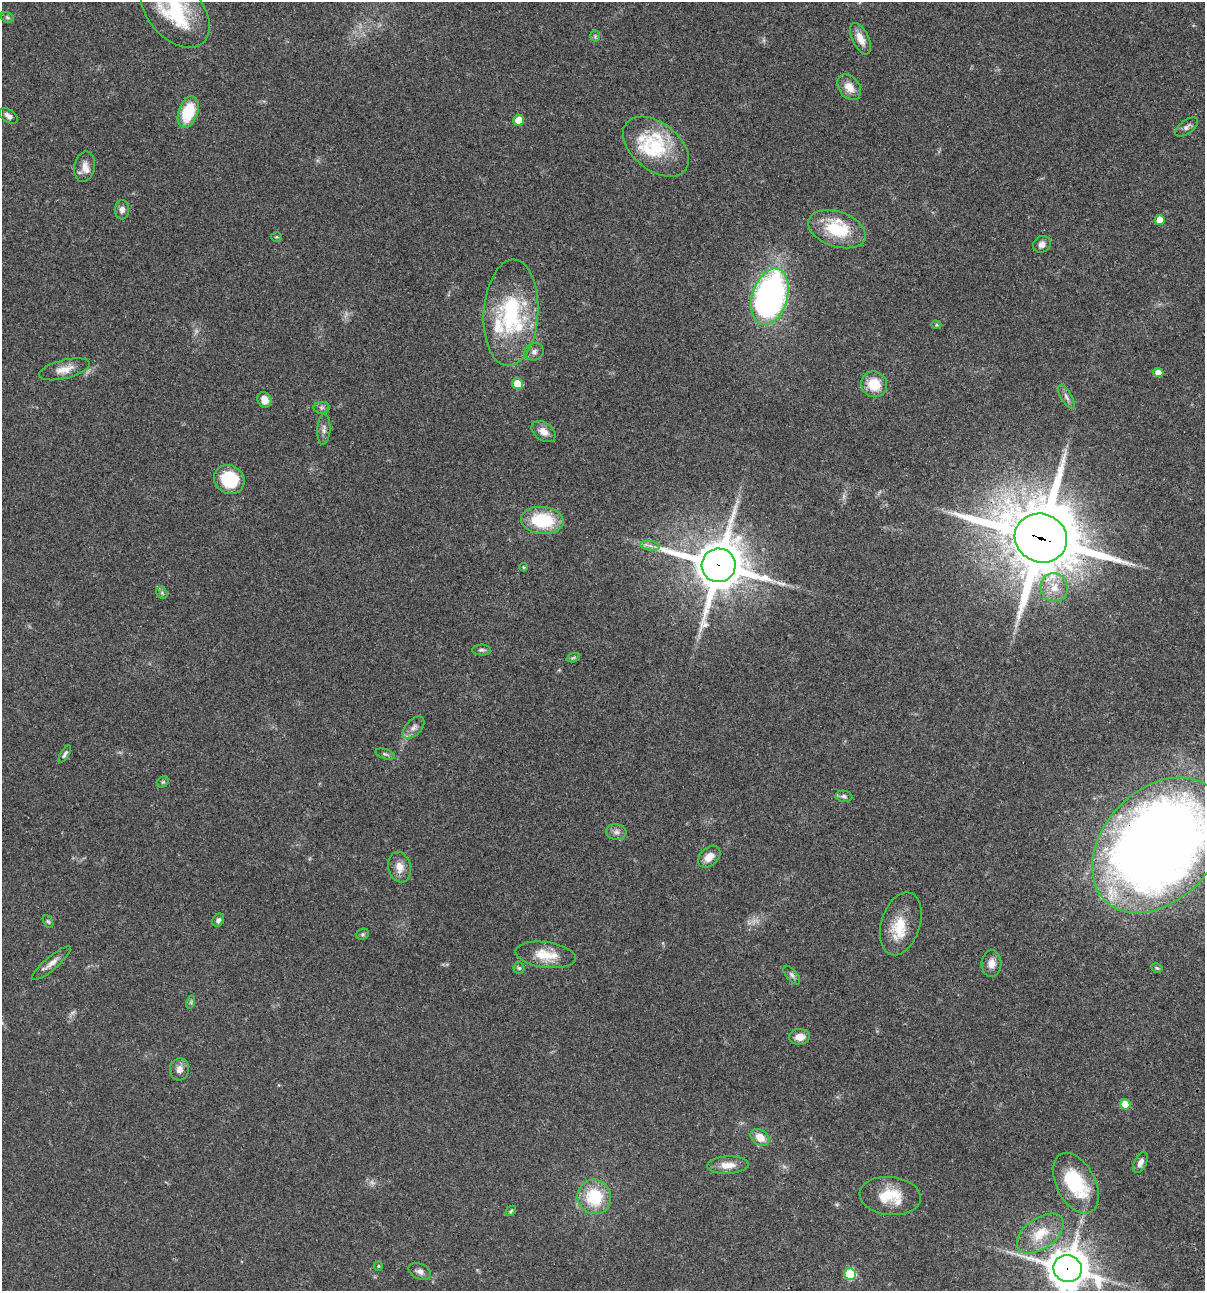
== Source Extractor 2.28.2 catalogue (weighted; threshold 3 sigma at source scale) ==
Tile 6 of 4 x 4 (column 2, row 2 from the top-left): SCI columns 1438-2640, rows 2696-3984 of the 5405 x 5390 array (HDU 1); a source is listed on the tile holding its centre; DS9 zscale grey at full resolution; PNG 1207 x 1293 px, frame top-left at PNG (2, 2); each listed source drawn as its Kron ellipse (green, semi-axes under 4 px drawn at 4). Shown black and unused: <1% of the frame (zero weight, under 3 of 4 exposures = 9% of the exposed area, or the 3 px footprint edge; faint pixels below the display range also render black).
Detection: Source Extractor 2.28.2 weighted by HDU 2 'WHT'; one run over the whole footprint, this tile lists its part. Background 0.0473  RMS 0.0054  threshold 0.0244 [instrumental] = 3 sigma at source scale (4.5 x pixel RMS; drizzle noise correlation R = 1.50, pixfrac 1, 0.05/0.05 arcsec/px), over >= 5 px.
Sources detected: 88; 4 too faint to see at this stretch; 2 inside a brighter object's white glare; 1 long thin detection or spike segment (spike, bleed or trail) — neither listed nor drawn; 7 inside a brighter listed object's ellipse — not listed separately; the other 74 listed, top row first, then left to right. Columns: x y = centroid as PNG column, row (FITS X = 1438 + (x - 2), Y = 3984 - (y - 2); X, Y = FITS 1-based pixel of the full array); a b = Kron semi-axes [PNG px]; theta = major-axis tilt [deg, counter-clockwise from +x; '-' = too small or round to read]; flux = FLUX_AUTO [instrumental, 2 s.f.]
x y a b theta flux
175 12 42 27 -48 46
7 17 7 5 -19 1
595 36 5 5 - 0.8
860 39 17 8 -64 5.4
849 87 14 10 -52 5.9
188 112 16 9 71 22
8 116 10 6 -35 2.2
519 120 5 5 - 9.1
1187 127 13 6 36 2.1
656 147 38 23 -39 28
85 167 15 10 78 4.2
122 210 10 7 87 2.5
1160 220 5 5 - 7.9
837 229 30 17 -18 25
276 237 6 5 - 0.68
1042 244 9 8 - 2.8
770 297 29 17 73 190
511 313 53 27 86 55
936 325 5 4 - 0.64
534 352 10 8 23 2.2
64 369 26 9 14 6
1158 373 5 4 - 4.9
517 384 5 5 - 11
874 384 13 12 - 13
1066 397 13 5 -59 1.9
264 400 8 6 -63 4.5
322 408 8 6 2 1.3
324 429 15 6 87 2.2
544 432 13 9 -36 4.4
229 480 16 14 -34 24
542 520 21 13 -5 28
1041 538 26 24 -24 5600
650 546 10 4 -10 1.8
719 565 17 17 - 2600
524 567 4 3 - 0.59
1054 588 15 13 -66 8.7
162 593 6 5 - 0.97
481 650 9 5 0 1.4
573 658 7 4 19 0.79
413 728 13 7 46 3
65 754 10 3 58 1.2
385 754 10 5 -18 1.2
163 782 6 5 - 0.89
844 796 8 5 -9 1.4
616 832 10 7 -5 2.3
1159 845 77 55 46 780
709 857 13 8 43 5.2
399 867 15 11 -76 5.3
218 920 7 5 57 1.5
48 922 7 4 -61 0.9
901 924 32 19 72 16
362 934 7 5 21 0.94
546 955 30 12 -8 12
51 963 25 6 40 3.9
991 964 13 10 85 4.4
519 968 5 5 - 0.89
1157 968 6 4 -29 0.81
792 975 11 5 -50 1.6
191 1002 6 4 72 0.83
800 1037 10 8 3 5.2
179 1069 11 9 76 3.7
1125 1104 5 5 - 9.7
760 1137 10 7 -36 6.9
1140 1162 11 6 62 2.6
728 1165 21 8 3 6.4
1076 1183 33 19 -62 33
890 1196 31 19 -6 16
594 1197 17 16 - 24
511 1211 6 4 46 0.8
1040 1233 26 15 36 13
378 1266 5 4 - 0.55
1068 1269 14 13 - 1400
420 1271 12 7 -24 2.4
850 1274 6 6 - 31
Overlapping masked pixels (flux is a lower limit): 4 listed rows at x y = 1041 538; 719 565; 1159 845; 1068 1269
Isophote crosses this tile's border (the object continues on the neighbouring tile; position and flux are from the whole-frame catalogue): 3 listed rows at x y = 175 12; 1159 845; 1068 1269